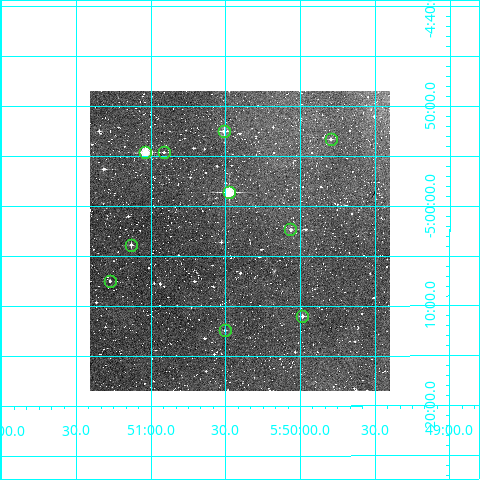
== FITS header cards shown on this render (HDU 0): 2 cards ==
NAXIS1  =                  300
NAXIS2  =                  300

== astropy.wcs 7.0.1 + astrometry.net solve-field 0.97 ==
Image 300 x 300 px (HDU 0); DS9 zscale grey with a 90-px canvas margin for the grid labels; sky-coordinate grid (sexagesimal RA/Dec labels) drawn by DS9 from the SOLVED WCS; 10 Tycho-2 reference stars matched to detected sources circled (green)
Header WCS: RA---TAN/DEC--TAN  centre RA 05:50:24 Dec -05:03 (87.60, -5.06 deg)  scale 6 arcsec/px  FOV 30.0' x 30.0'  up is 0 deg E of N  parity normal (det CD < 0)
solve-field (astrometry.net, Tycho-2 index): VERIFIED the header's WCS against the Tycho-2 star catalogue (verified at 2 index scales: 10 matches each, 0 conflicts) and refined it, rather than solving blind
Solved WCS: RA---TAN-SIP/DEC--TAN-SIP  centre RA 05:50:24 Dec -05:03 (87.60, -5.06 deg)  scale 6 arcsec/px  FOV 30.0' x 30.0'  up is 0 deg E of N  parity normal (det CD < 0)
The solver's refit moves the header's centre by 1.7 arcsec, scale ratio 0.9998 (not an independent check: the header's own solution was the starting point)
Tycho-2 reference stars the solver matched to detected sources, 10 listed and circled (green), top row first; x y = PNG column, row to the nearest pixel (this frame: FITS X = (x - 90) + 1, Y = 300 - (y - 91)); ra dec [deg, ICRS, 3 dp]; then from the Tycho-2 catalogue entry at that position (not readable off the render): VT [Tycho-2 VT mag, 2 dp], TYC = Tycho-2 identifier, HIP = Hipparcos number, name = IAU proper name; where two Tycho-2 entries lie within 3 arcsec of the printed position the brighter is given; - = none
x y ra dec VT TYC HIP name
224 131 87.627 -4.875 10.77 4776-645-1 - -
331 139 87.449 -4.889 11.85 4776-1066-1 - -
145 152 87.759 -4.910 9.27 4776-999-1 27636 -
164 152 87.728 -4.910 11.58 4776-1004-1 - -
229 192 87.619 -4.977 8.93 4776-644-1 27580 -
290 229 87.516 -5.039 11.65 4776-970-1 - -
131 245 87.783 -5.065 11.46 4776-858-1 - -
110 281 87.819 -5.125 11.94 4776-1019-1 - -
302 316 87.496 -5.184 11.04 4776-1291-1 - -
225 330 87.626 -5.207 11.55 4776-1204-1 - -